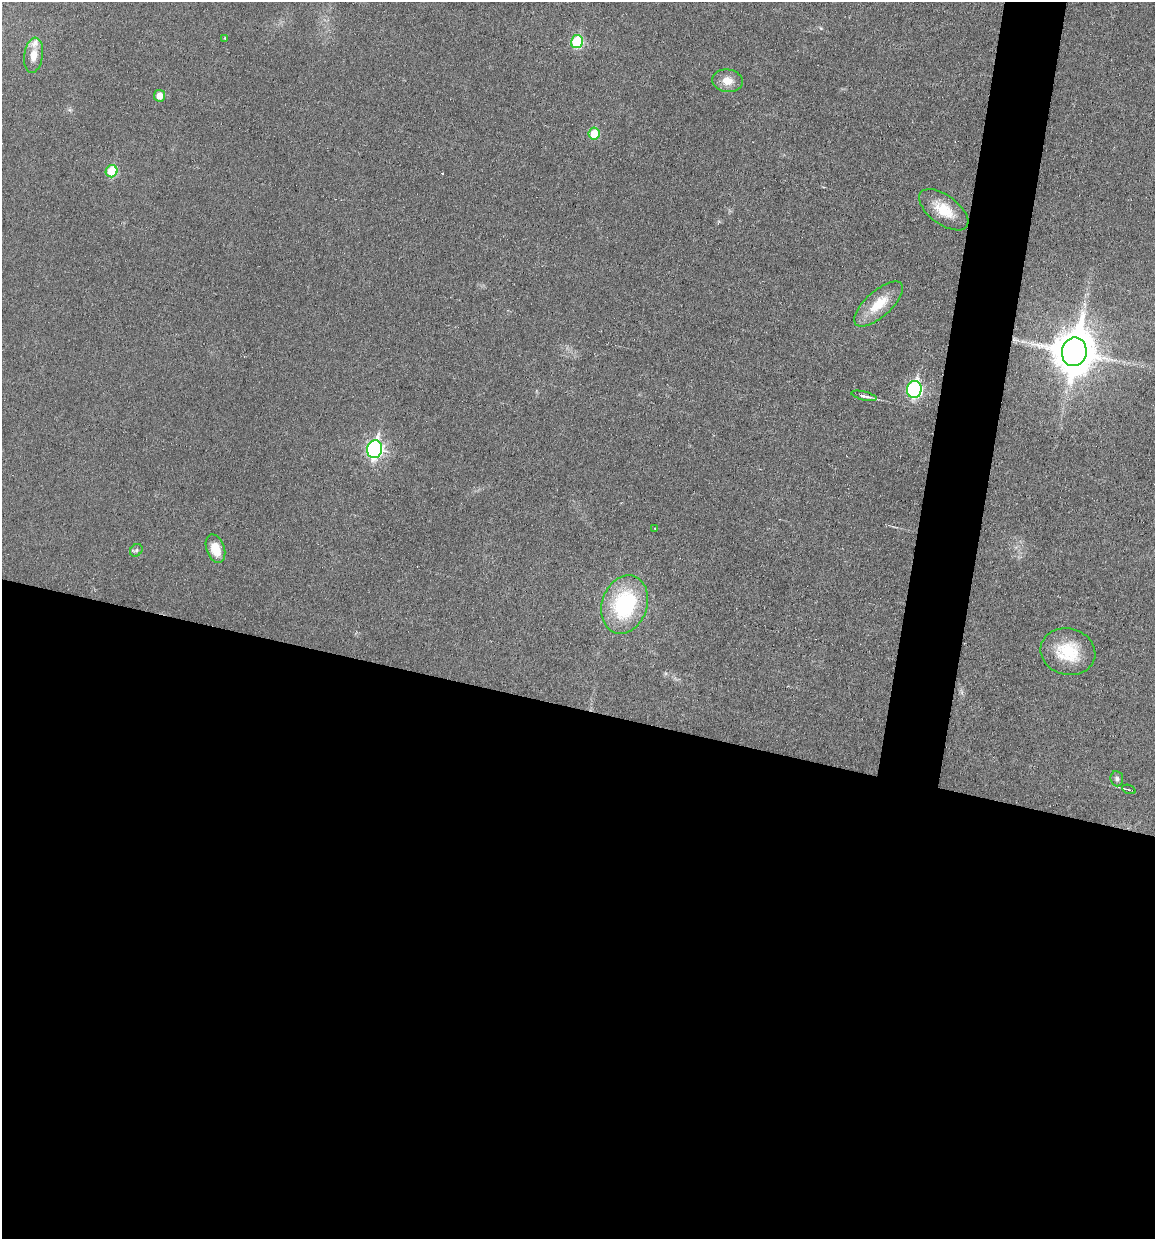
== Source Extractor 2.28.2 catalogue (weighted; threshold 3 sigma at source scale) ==
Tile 14 of 4 x 4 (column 2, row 4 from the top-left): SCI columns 1271-2423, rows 2-1238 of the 4970 x 4950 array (HDU 1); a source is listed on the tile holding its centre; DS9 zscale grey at full resolution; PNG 1157 x 1241 px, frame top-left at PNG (2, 2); each listed source drawn as its Kron ellipse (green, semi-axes under 4 px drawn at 4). Shown black and unused: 46% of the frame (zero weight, under 3 of 6 exposures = <1% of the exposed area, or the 3 px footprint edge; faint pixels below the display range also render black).
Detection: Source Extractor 2.28.2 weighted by HDU 2 'WHT'; one run over the whole footprint, this tile lists its part. Background 0.0336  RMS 0.004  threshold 0.0165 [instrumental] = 3 sigma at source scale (4.09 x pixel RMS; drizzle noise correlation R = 1.36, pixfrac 0.8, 0.05/0.05 arcsec/px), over >= 5 px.
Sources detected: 21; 1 inside a brighter listed object's ellipse — not listed separately; the other 20 listed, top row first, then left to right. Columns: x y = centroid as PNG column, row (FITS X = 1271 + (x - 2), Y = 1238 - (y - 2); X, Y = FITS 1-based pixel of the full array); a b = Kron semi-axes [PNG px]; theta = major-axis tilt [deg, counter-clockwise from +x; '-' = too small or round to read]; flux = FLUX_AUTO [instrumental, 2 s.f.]
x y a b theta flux
225 38 4 3 - 0.39
577 42 6 6 - 23
34 55 18 9 82 4.4
727 81 15 11 -6 4.7
160 96 6 5 - 3.4
594 134 6 5 - 9.7
112 171 6 6 - 15
944 210 29 14 -36 10
878 304 30 12 42 11
1074 352 14 12 79 1400
914 389 8 7 - 74
864 396 13 4 -13 2.3
375 449 9 7 77 100
655 529 4 4 - 0.37
215 549 15 9 -70 7
136 550 7 5 45 0.81
625 604 30 22 70 39
1068 652 28 23 -14 16
1117 779 7 6 - 1
1129 789 7 2 -22 0.43